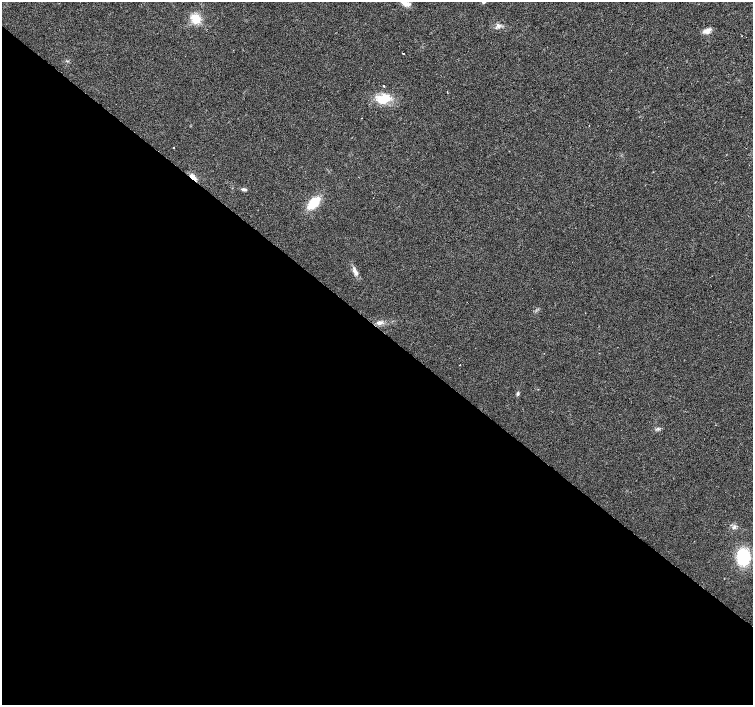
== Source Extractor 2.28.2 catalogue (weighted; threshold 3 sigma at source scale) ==
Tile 14 of 4 x 4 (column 2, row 4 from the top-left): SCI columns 1507-3008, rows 236-1641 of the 6013 x 6028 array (HDU 1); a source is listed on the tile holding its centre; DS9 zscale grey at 2 x 2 block average (1 PNG px = mean of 2 x 2 image px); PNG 755 x 707 px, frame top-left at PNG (2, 2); no overlay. Shown black and unused: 54% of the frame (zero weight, under 2 of 3 exposures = <1% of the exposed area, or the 3 px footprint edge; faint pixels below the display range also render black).
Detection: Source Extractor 2.28.2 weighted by HDU 2 'WHT'; one run over the whole footprint, this tile lists its part. Background 0.0219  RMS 0.0061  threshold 0.0273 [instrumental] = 3 sigma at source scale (4.5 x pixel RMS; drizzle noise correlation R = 1.50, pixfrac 1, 0.0396/0.0396 arcsec/px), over >= 5 px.
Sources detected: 17; all 17 listed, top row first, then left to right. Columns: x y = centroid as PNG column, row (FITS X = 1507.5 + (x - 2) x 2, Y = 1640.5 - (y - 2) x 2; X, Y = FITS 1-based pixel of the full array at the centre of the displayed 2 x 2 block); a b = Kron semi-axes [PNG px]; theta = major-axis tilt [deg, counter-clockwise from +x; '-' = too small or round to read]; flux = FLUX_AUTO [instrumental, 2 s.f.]
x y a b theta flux
405 3 12 5 -26 9.7
196 19 10 8 -48 23
498 26 6 5 - 4.8
707 31 10 6 24 7.1
403 53 2 2 - 2.4
384 86 2 2 - 1
384 99 18 9 18 30
174 148 2 2 - 1.4
193 177 9 4 -44 8.2
243 189 7 3 -15 3.1
314 203 13 7 44 38
355 272 12 5 -67 6.6
379 322 9 4 8 5.7
460 365 2 2 - 0.74
518 393 5 3 - 2.1
734 526 5 2 - 1.7
743 557 12 9 88 89
Overlapping masked pixels (flux is a lower limit): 1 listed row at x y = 193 177
Isophote crosses this tile's border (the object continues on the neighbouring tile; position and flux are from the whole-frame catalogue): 1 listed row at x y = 405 3
Diffuse or blended objects may show on this block-average render without a row.